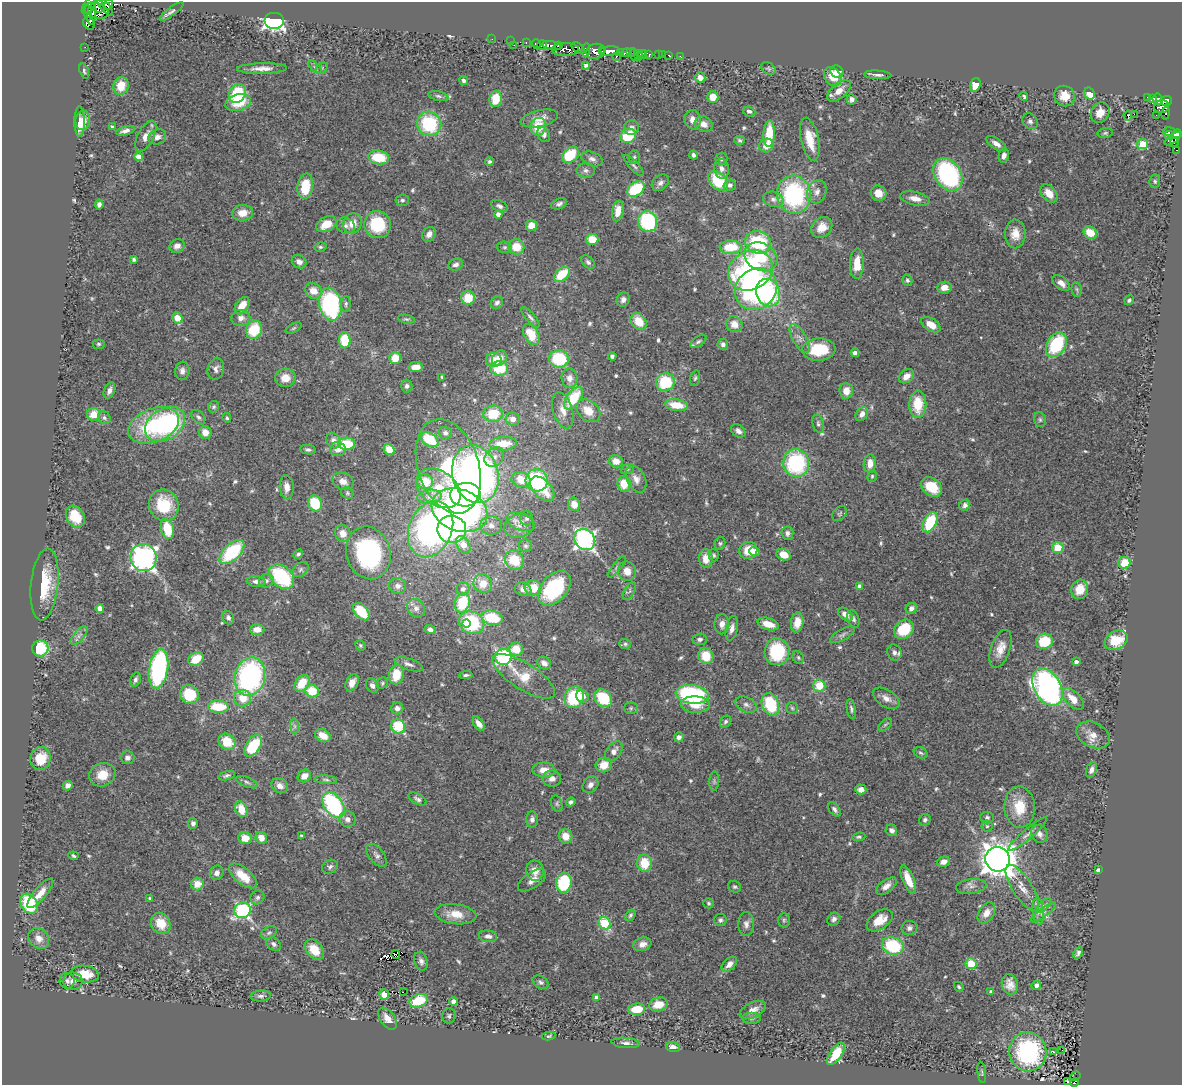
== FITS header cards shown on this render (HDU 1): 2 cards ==
NAXIS1  =                 1180
NAXIS2  =                 1083

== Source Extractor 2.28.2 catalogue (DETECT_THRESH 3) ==
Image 1180 x 1083 px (HDU 1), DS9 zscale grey, 1 PNG px = 1 image px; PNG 1184 x 1087 px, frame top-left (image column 1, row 1083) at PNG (2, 2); each listed source drawn as its Kron ellipse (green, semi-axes under 4 px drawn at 4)
Background 0.47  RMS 0.032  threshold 0.097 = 3 sigma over >= 5 px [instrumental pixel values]
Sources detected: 589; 3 with non-positive FLUX_AUTO (blend fragments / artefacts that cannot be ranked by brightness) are neither listed nor drawn; of the other 586, the 500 brightest by FLUX_AUTO listed and drawn (86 fainter detections omitted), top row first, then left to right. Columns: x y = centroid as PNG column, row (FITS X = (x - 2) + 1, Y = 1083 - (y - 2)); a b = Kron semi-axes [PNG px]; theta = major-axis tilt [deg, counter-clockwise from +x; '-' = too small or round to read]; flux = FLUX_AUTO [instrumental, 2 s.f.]
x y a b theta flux
109 5 5 3 - 220
89 6 9 5 52 450
98 6 7 6 - 330
105 6 11 4 -51 550
96 11 12 7 -19 410
171 11 14 3 36 6.1
88 13 7 3 -83 240
92 15 10 4 86 290
274 20 10 8 0 500
89 23 7 5 -45 220
492 39 2 2 - 9.3
510 41 2 2 - 5.3
526 43 4 3 - 23
536 44 5 3 - 120
514 45 3 2 - 6.5
542 45 5 5 - 280
552 46 9 4 -11 280
558 46 3 3 - 36
85 47 2 2 - 7
578 48 7 4 -35 240
565 49 13 6 2 310
586 50 7 3 81 37
595 51 9 7 16 350
603 51 3 2 - 83
609 51 10 4 7 630
621 52 4 3 - 140
630 52 3 2 - 30
626 53 6 4 16 150
639 53 3 3 - 31
634 54 6 2 -83 28
643 54 5 2 - 35
649 54 4 3 - 94
658 54 3 2 - 14
663 55 2 2 - 4.4
669 55 3 2 - 5.6
616 56 3 3 - 47
680 56 3 2 - 3.9
639 57 2 2 - 12
586 65 4 4 - 7.5
315 67 8 3 -45 4.1
262 68 25 5 1 19
322 68 6 5 - 3.7
768 68 8 5 -31 4.1
84 71 8 4 -72 4.3
837 72 7 5 -34 25
878 75 13 4 -3 7.8
700 77 5 5 - 15
833 77 10 7 -53 34
464 80 4 4 - 6.4
975 85 7 5 70 35
121 86 9 7 79 41
839 91 14 7 40 22
237 93 10 8 55 120
1090 94 6 5 - 55
438 96 10 5 -13 5.3
1024 96 4 3 - 4.1
1065 96 11 10 - 31
713 97 6 5 - 28
1148 98 4 3 - 20
1152 98 4 3 - 83
496 99 8 6 81 52
852 99 5 5 - 7.3
1158 99 6 5 - 63
1166 101 5 4 - 130
238 103 13 8 14 55
1162 107 7 6 - 210
749 111 6 4 -21 6.7
1100 113 11 9 60 25
1166 113 6 3 79 16
1134 114 2 2 - 4400
1156 115 2 2 - 3.6
1128 116 5 3 - 33
539 118 19 8 13 24
83 120 10 7 84 24
693 120 10 8 -83 16
1030 121 8 7 - 6.6
79 122 15 5 90 25
429 124 12 11 - 180
704 124 9 7 -27 16
112 127 4 3 - 4.9
538 127 9 8 - 51
631 127 7 7 - 9
125 131 9 4 16 9.8
1169 132 6 4 4 110
1105 133 7 5 10 3.7
769 134 13 5 87 71
1177 134 5 4 - 220
544 135 8 6 -64 9
1169 135 5 2 - 45
146 136 17 8 62 17
628 136 8 7 - 93
157 137 9 7 22 11
810 139 22 9 -78 44
1173 139 9 4 36 97
740 140 5 4 - 4.4
1174 142 5 3 - 91
996 144 11 5 -33 14
1143 144 5 5 - 57
766 145 8 6 21 25
1176 150 4 2 - 13
571 155 9 7 44 88
693 155 4 4 - 6.3
1004 156 7 5 78 11
139 157 4 4 - 26
379 157 10 7 -9 72
634 157 7 5 88 4.6
592 159 11 7 -19 9.7
721 159 6 6 - 5.1
489 162 4 4 - 4.3
634 165 14 4 -48 6.8
722 169 10 7 -80 12
586 170 9 7 -4 8.7
948 174 18 13 -57 300
718 181 11 8 -46 88
1155 181 7 5 80 3.7
660 183 9 7 40 9.1
730 185 6 5 - 6.3
305 186 13 8 82 61
636 189 9 6 35 110
817 192 12 9 69 14
879 193 8 7 - 26
1049 193 10 7 -50 34
794 195 19 17 -78 280
915 198 15 6 -11 20
773 199 10 7 -15 10
402 200 7 6 - 5.1
99 204 5 4 - 7.3
559 204 8 5 21 7.2
499 206 9 5 -26 6.6
618 211 10 5 81 28
243 213 10 8 6 27
498 214 4 4 - 11
648 222 10 9 - 190
353 223 10 9 - 26
326 224 11 7 29 35
378 225 14 13 - 100
346 226 9 8 - 10
531 226 5 5 - 30
822 227 11 9 43 26
1090 233 7 6 - 43
429 234 8 6 54 12
1015 234 14 10 89 28
592 239 6 5 - 41
758 242 13 11 -15 150
177 246 8 6 26 14
320 247 6 4 12 3.9
505 247 7 5 -1 5.5
516 247 8 7 - 44
731 247 11 6 3 73
761 257 17 13 -30 87
134 260 4 4 - 4.6
299 262 8 6 -32 12
588 262 8 5 -47 6.4
857 264 15 7 88 40
456 265 7 5 22 8.7
750 270 23 19 29 390
562 274 9 6 43 75
907 280 6 5 - 5.2
1061 283 10 6 -38 14
944 288 7 6 - 17
756 289 22 19 42 450
1077 289 7 5 -82 4.5
313 291 8 7 - 24
768 293 14 12 -68 170
468 298 7 7 - 43
623 300 7 6 - 11
1129 300 5 4 - 4.1
497 303 7 5 48 6.1
330 304 16 11 -79 300
346 304 8 5 90 4.7
242 306 10 6 55 31
530 317 13 4 -50 6.7
177 318 6 4 -71 53
241 318 9 8 - 13
406 319 8 4 -11 3.9
639 321 9 7 -51 44
734 324 8 8 - 23
931 325 11 6 -33 27
294 328 8 4 27 3.8
254 330 9 8 - 79
531 335 11 7 -61 58
800 338 16 7 -60 13
345 340 8 5 -89 83
698 342 9 5 32 5.6
99 344 6 5 - 4.1
723 344 5 5 - 6.8
1056 345 13 9 60 150
819 349 16 11 4 93
855 353 4 4 - 8.8
612 356 4 4 - 5
395 358 6 6 - 39
499 358 8 6 52 21
559 359 10 8 -8 120
494 360 7 7 - 26
416 367 7 5 7 22
499 368 9 7 -10 86
216 369 11 8 77 10
182 371 9 7 83 10
907 376 8 6 40 19
442 377 3 3 - 3.8
285 378 10 9 - 28
570 378 9 8 - 17
695 378 8 5 74 4.3
665 382 9 9 - 100
407 386 6 5 - 6.7
109 390 8 5 69 10
846 391 8 6 -86 27
573 398 13 7 54 96
918 404 13 8 88 65
676 405 11 6 -8 47
214 407 6 5 - 4.1
563 410 18 10 -73 24
588 411 13 10 -41 35
94 414 6 6 - 54
493 414 9 8 - 60
862 414 7 5 56 12
198 417 8 5 -49 5.5
104 418 6 6 - 6.2
227 418 5 4 - 3.7
513 419 7 6 - 15
1040 420 8 5 -74 4.9
165 424 21 15 32 310
818 424 9 5 -74 5.9
154 425 26 17 20 160
738 431 8 5 -40 9.2
205 432 6 6 - 22
445 433 7 6 - 7.7
430 440 10 6 -35 96
334 441 8 6 -52 12
347 444 8 6 3 72
503 444 13 7 3 50
338 449 8 7 - 19
389 449 6 5 - 34
308 450 8 4 -10 6
494 457 11 8 48 15
616 461 7 6 - 21
796 463 14 13 - 220
870 463 9 6 86 23
448 466 48 30 -72 210
627 469 6 5 - 3.9
475 474 29 22 -74 890
872 476 6 4 76 3.7
636 479 14 9 -63 17
521 480 10 7 -14 45
537 480 11 11 - 190
343 481 11 8 -23 17
425 482 8 7 - 54
624 484 8 6 -83 42
287 487 12 7 -86 18
931 487 11 8 -37 60
438 488 24 17 -35 82
542 489 15 9 -46 54
347 493 6 5 - 4.1
465 495 15 12 5 260
430 497 12 7 6 14
315 503 8 6 -66 82
574 504 7 6 - 22
164 505 16 14 -60 91
965 505 6 5 - 8.2
459 510 29 21 -21 640
840 513 8 6 46 4.4
75 517 12 8 -62 51
526 518 7 6 - 5.9
521 522 15 8 -20 16
930 522 11 6 64 110
491 525 11 9 -5 15
519 526 15 11 16 21
167 529 10 6 -76 74
430 529 29 21 67 600
452 529 14 13 - 280
343 533 8 8 - 24
787 533 7 6 - 7.4
585 540 11 9 -52 590
720 543 7 5 75 4.1
463 545 9 6 -60 35
526 546 6 6 - 5.3
1058 548 5 5 - 70
748 550 9 8 - 41
232 552 15 8 44 150
755 552 5 4 - 8.3
368 553 26 22 -74 330
298 554 5 4 - 4.1
714 555 6 5 - 4.3
784 555 7 5 -25 31
144 557 13 13 - 730
706 558 9 7 -86 26
514 560 10 9 - 66
1124 563 6 6 - 43
617 567 13 4 51 5.7
300 569 9 6 41 6.4
627 571 10 9 - 24
282 577 14 10 -41 190
256 581 9 5 -3 8.4
266 581 7 6 - 7.2
483 583 10 9 - 34
44 584 36 13 84 91
398 586 8 8 - 10
859 586 4 4 - 13
533 588 8 7 - 45
554 588 20 13 49 180
463 589 7 6 - 8.7
523 589 8 6 -21 11
1080 589 10 8 74 35
630 591 10 5 61 5.6
462 603 10 7 73 100
100 608 4 4 - 19
416 608 10 8 -46 14
911 608 6 5 - 10
361 612 10 6 -49 73
845 614 8 5 -40 14
228 618 7 5 -65 6.7
492 618 11 7 -12 89
853 619 9 5 -70 6.6
797 622 10 6 82 27
466 623 4 4 - 27
472 623 13 11 -23 150
722 624 10 7 87 14
768 624 11 6 -16 31
732 628 12 6 77 13
257 629 7 5 1 20
430 629 5 4 - 8.1
904 629 11 8 41 94
842 635 13 5 29 7.4
79 636 11 5 48 9.1
700 639 7 5 5 6.2
1116 640 12 9 30 68
1044 641 8 7 - 69
625 644 6 5 - 4.3
360 645 5 5 - 3.7
40 648 8 8 - 96
516 649 7 6 - 44
1001 649 20 9 71 27
777 652 13 12 - 130
894 652 8 7 - 10
706 656 8 7 - 48
503 657 8 8 - 310
798 657 7 5 -59 3.8
196 659 8 6 35 55
1076 662 4 4 - 9.7
544 663 7 5 -36 13
409 664 15 5 -18 10
159 669 20 9 81 330
396 675 10 7 79 54
466 675 7 3 4 4.4
250 676 19 15 76 460
524 676 36 13 -32 59
135 680 7 5 74 6
302 683 9 6 54 55
352 683 9 6 62 20
382 683 6 5 - 4.1
372 685 7 6 - 9.7
819 686 6 6 - 75
1047 687 20 13 -60 810
312 691 7 6 - 63
189 694 9 9 - 93
692 694 16 9 -8 270
582 696 6 6 - 18
574 697 11 9 67 130
243 698 8 8 - 35
603 698 10 8 -45 92
886 698 15 8 -32 17
1073 699 13 7 -45 29
770 704 12 8 -68 120
695 705 14 8 -2 34
746 705 11 7 -25 9.2
218 707 10 6 -3 76
397 708 6 6 - 9.4
631 708 7 5 1 3.9
792 708 6 6 - 4.1
851 709 10 4 -80 5.2
726 721 6 5 - 4.9
479 724 8 4 -54 15
885 725 8 4 42 4.3
294 726 7 4 -89 6.1
398 726 7 6 - 120
1093 735 18 12 -26 26
323 736 8 6 -30 31
679 737 5 4 - 8.3
227 742 9 7 -40 48
253 746 12 7 57 100
614 751 11 7 53 12
921 753 7 5 -30 4.3
128 758 7 6 - 9
41 759 11 10 - 43
604 765 8 7 - 31
544 770 11 7 -3 25
1091 770 8 5 71 10
102 775 13 11 24 41
226 776 9 4 15 5.2
304 776 7 6 - 18
552 779 9 8 - 13
326 780 11 4 -4 5.3
714 781 10 5 89 4.5
247 782 11 5 -22 6
590 785 9 7 53 11
68 786 5 4 - 9
280 786 9 7 -30 13
861 789 5 5 - 10
417 799 10 5 -30 6.7
571 802 5 4 - 5.9
557 804 8 5 -73 4.4
333 805 14 9 -55 310
1020 807 20 15 -88 60
241 809 8 6 -68 46
834 809 8 5 -53 6.2
987 817 7 6 - 5.2
348 819 8 8 - 11
532 819 8 6 -86 9
925 820 6 5 - 6.1
193 823 5 5 - 8.1
987 826 5 5 - 3.9
891 830 6 5 - 8.1
1028 834 25 5 40 13
1039 834 9 8 - 13
301 836 3 3 - 4.9
565 836 7 6 - 25
859 837 6 4 7 3.9
245 838 7 6 - 30
261 838 6 5 - 21
377 855 13 7 -52 10
73 856 5 3 - 3.9
998 859 12 12 - 4000
944 862 6 5 - 13
644 863 9 7 -84 58
330 867 8 6 29 6.1
1098 870 4 3 - 5.2
535 871 10 8 -80 24
217 873 7 6 - 9.8
243 876 17 8 -39 48
532 880 16 8 34 15
908 880 15 5 -68 36
564 883 10 7 83 140
197 884 6 6 - 27
886 886 12 6 36 13
971 886 15 7 7 13
735 887 7 5 -23 4.6
1022 888 27 10 -57 33
40 893 18 6 50 23
257 897 7 6 - 5.6
150 899 4 3 - 5.7
708 903 5 5 - 3.9
29 904 10 8 -60 120
1043 905 9 4 44 7
243 910 8 8 - 360
1038 911 13 5 -84 11
1043 912 15 4 38 11
986 913 11 7 57 20
455 914 21 10 -7 38
630 915 6 4 53 4
834 919 7 6 - 7.7
720 920 6 6 - 6.1
784 920 7 5 -90 4.2
880 920 14 9 35 36
161 923 11 9 -61 44
605 923 6 5 - 120
746 924 12 8 -90 12
909 928 8 7 - 8.2
269 933 8 6 28 5.5
488 936 9 6 -5 10
39 938 11 9 -47 20
274 944 8 6 -41 6.6
642 944 9 7 19 14
893 946 11 8 -20 160
314 949 11 8 -51 41
1078 953 6 4 65 6.1
396 954 4 3 - 5.6
421 961 9 6 -74 8.5
729 964 9 5 44 15
971 964 5 5 - 78
85 974 14 8 -8 46
67 981 8 7 - 7.8
73 981 9 9 - 15
541 982 8 6 -30 6.5
1010 984 10 8 -76 19
1036 985 5 4 - 10
959 987 5 4 - 4
403 992 3 2 - 3.8
991 992 4 4 - 7
384 994 5 5 - 31
261 996 10 5 4 7.5
596 997 4 3 - 6.6
418 1001 9 6 20 87
453 1001 4 4 - 18
658 1004 9 7 14 39
637 1009 8 5 8 51
753 1010 14 7 26 17
449 1016 7 6 - 4.7
752 1018 9 6 0 6.5
387 1019 12 7 -54 20
548 1036 7 3 9 3.7
626 1043 14 5 -5 8.8
673 1047 7 5 -15 12
1062 1050 3 2 - 3.7
1028 1052 19 18 - 360
1053 1052 3 3 - 28
836 1054 13 6 55 41
982 1072 11 4 -82 4.3
1075 1076 5 2 - 6.6
1068 1082 3 2 - 8.6
1074 1082 4 4 - 56
At the frame edge (FLAGS 8, measured only in part): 1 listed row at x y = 1074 1082
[86 fainter detections neither listed nor drawn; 3 non-positive-flux detections neither listed nor drawn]